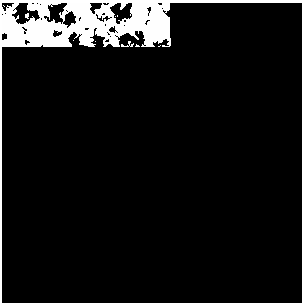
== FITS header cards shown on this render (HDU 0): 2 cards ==
NAXIS1  =                  300
NAXIS2  =                  300

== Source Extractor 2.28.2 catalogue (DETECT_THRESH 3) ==
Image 300 x 300 px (HDU 0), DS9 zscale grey, 1 PNG px = 1 image px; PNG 304 x 304 px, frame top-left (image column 1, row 300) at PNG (2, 3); no overlay
Background 0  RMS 0.32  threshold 0.957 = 3 sigma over >= 5 px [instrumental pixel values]
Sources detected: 5; all 5 listed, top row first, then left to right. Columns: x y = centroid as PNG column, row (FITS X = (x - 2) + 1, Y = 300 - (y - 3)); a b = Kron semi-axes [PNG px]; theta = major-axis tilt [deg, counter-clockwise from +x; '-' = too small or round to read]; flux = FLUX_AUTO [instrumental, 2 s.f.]
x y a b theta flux
81 8 15 10 -19 190
160 23 27 19 83 560
46 39 15 8 -22 170
60 41 14 9 51 130
14 43 14 8 -11 110